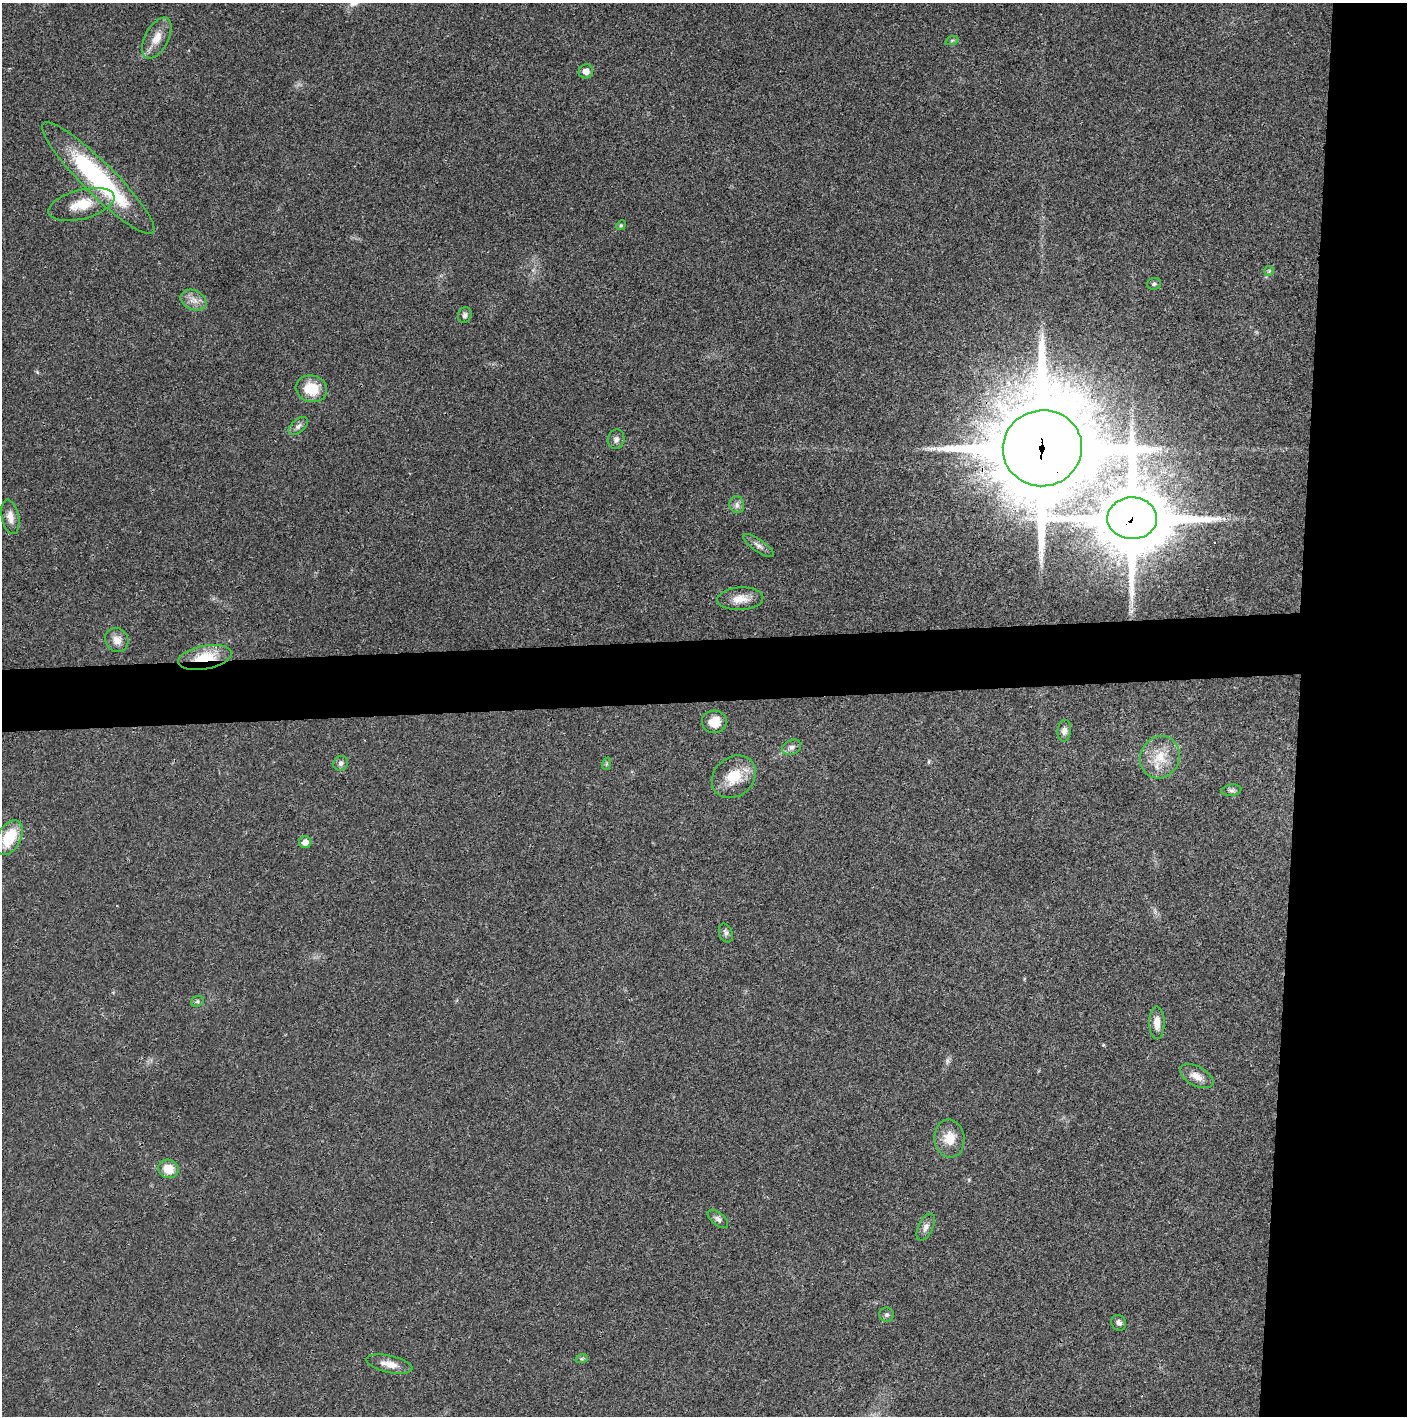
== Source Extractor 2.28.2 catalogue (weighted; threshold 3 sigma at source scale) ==
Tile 6 of 3 x 3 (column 3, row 2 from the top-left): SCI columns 2816-4220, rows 1417-2830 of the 4225 x 4245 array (HDU 1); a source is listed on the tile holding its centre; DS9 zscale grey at full resolution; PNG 1409 x 1418 px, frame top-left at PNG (2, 3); each listed source drawn as its Kron ellipse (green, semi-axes under 4 px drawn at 4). Shown black and unused: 12% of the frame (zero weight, under 3 of 4 exposures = <1% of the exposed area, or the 3 px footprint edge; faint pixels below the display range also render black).
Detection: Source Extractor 2.28.2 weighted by HDU 2 'WHT'; one run over the whole footprint, this tile lists its part. Background 0.0197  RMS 0.0041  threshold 0.0186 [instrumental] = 3 sigma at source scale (4.5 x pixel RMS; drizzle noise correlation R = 1.50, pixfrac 1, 0.05/0.05 arcsec/px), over >= 5 px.
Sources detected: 44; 1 too faint to see at this stretch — neither listed nor drawn; the other 43 listed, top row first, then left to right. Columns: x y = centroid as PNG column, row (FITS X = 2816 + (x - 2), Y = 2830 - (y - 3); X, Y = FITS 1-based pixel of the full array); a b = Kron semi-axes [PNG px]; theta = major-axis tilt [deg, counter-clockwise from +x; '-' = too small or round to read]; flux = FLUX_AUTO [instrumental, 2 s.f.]
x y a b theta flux
157 38 22 11 62 5.5
952 40 6 4 19 0.62
586 71 7 7 - 2.6
98 178 77 16 -45 60
81 204 34 14 15 11
621 225 5 4 - 0.47
1269 271 5 5 - 0.6
1154 284 7 6 - 0.82
193 300 13 9 -24 3.4
465 315 8 6 76 1.3
311 389 16 13 -15 10
298 426 11 6 42 1.7
616 439 10 8 78 1.8
1042 448 40 38 10 6900
737 505 8 7 - 1.6
10 517 17 8 -78 3.7
1132 518 25 21 -1 3300
758 545 18 6 -35 2.1
740 599 23 11 3 5.8
117 640 12 11 - 3.5
205 657 27 11 10 13
714 722 12 11 - 6.3
1064 731 11 6 83 1.9
792 747 10 7 26 1.6
1160 757 21 19 65 10
341 763 7 7 - 1.3
606 764 6 4 71 0.58
734 777 24 19 41 11
1231 790 10 5 8 1.1
9 838 19 11 61 13
305 842 6 6 - 2.7
726 933 10 6 -72 1.2
197 1001 6 5 - 0.78
1157 1023 16 7 -89 3.8
1197 1076 18 9 -27 4.1
949 1139 19 15 -86 7
168 1169 10 9 - 6.6
718 1219 12 6 -39 1.5
926 1227 14 7 64 2.1
887 1315 7 7 - 1.1
1119 1323 8 7 - 1.4
582 1358 6 4 20 0.61
389 1364 23 8 -12 4.5
Overlapping masked pixels (flux is a lower limit): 3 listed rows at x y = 1042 448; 1132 518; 205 657